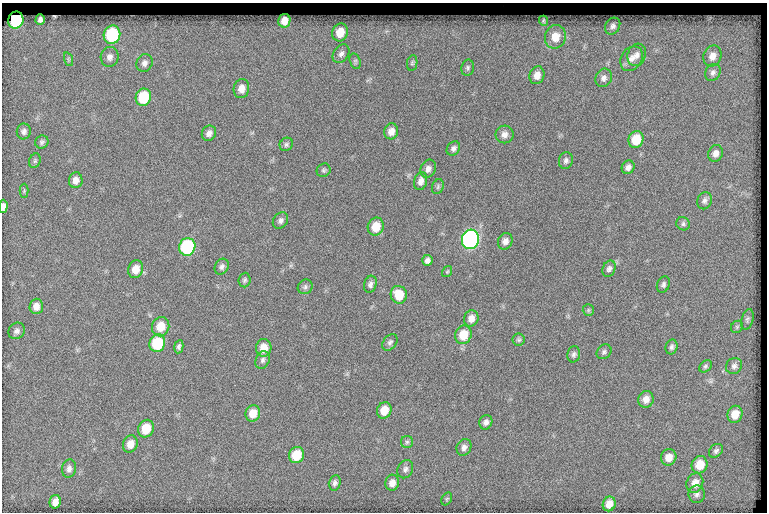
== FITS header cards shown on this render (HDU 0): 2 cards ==
NAXIS1  =                  765
NAXIS2  =                  510

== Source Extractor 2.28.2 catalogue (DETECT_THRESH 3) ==
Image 765 x 510 px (HDU 0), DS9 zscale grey, 1 PNG px = 1 image px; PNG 769 x 514 px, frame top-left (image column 1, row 510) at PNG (2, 3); each listed source drawn as its Kron ellipse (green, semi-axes under 4 px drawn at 4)
Background 193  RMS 7.6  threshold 22.9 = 3 sigma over >= 5 px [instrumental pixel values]
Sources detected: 100; all 100 listed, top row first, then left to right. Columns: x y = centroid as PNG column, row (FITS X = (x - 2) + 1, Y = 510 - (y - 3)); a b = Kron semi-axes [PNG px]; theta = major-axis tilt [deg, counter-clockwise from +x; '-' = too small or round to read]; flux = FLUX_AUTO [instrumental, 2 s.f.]
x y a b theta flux
16 20 8 7 - 45000
40 20 5 4 - 1800
284 21 7 6 - 5100
544 21 5 4 - 720
613 26 9 7 56 2000
340 32 9 8 - 8200
112 35 9 8 - 38000
555 37 12 10 71 8400
341 54 10 7 54 2400
637 55 11 9 72 3200
712 56 11 9 68 4400
110 57 10 9 - 2900
68 59 7 4 -72 890
631 59 13 10 55 4100
355 61 8 5 -73 1000
144 63 9 7 61 2400
412 63 8 5 79 1100
468 68 8 6 79 1300
713 72 9 7 59 1900
537 75 9 7 69 4200
604 78 9 8 - 2500
241 89 10 7 80 4300
143 97 9 7 72 19000
24 131 8 7 - 1800
391 131 8 7 - 3800
209 133 8 7 - 2400
504 134 9 9 - 2800
636 139 8 7 - 12000
42 142 7 6 - 1200
286 144 7 6 - 1100
453 148 8 6 53 1700
716 153 8 7 - 2800
566 160 8 7 - 1700
35 161 7 5 69 1100
628 167 7 6 - 2200
428 169 9 7 64 2600
324 170 7 6 - 1100
76 180 8 7 - 3100
421 181 9 6 75 2800
438 187 8 5 71 920
24 191 7 4 90 670
704 201 9 7 67 1800
3 206 7 3 87 2200
280 221 9 7 54 1800
683 224 7 6 - 1200
376 227 9 8 - 8700
470 239 10 8 75 170000
505 241 8 7 - 2600
187 247 9 8 - 51000
427 260 5 5 - 1800
222 267 8 6 61 1700
136 269 9 7 72 5700
609 269 8 6 66 1600
447 272 6 4 54 640
245 280 7 6 - 1100
370 284 8 6 73 1900
663 285 8 6 69 1500
305 287 8 7 - 1300
399 295 9 8 - 9800
36 306 7 6 - 3900
588 310 6 5 - 830
471 318 8 7 - 3700
747 319 10 6 74 1200
161 327 10 8 72 8200
737 327 6 5 - 850
17 331 9 8 - 2000
463 335 9 8 - 10000
519 340 6 6 - 1000
390 342 9 6 53 1600
157 343 9 8 - 25000
179 347 6 4 81 1200
671 347 7 6 - 1500
264 348 9 7 85 6500
604 352 8 6 43 1300
574 354 8 6 78 1400
263 360 9 7 68 1700
705 366 7 5 40 1000
734 366 8 7 - 1900
646 399 8 7 - 3600
384 410 8 7 - 7400
253 413 8 7 - 6900
735 414 9 7 68 6800
486 422 7 6 - 2000
146 429 9 7 65 11000
407 442 6 6 - 1100
130 444 9 7 71 4900
464 447 9 7 64 2200
716 451 8 6 44 1500
296 455 8 7 - 12000
669 457 8 7 - 5100
700 465 9 8 - 9300
69 468 9 7 81 2000
405 469 9 7 66 1900
335 483 7 6 - 1600
392 483 8 7 - 3600
695 483 10 8 70 5000
697 494 8 8 - 1900
447 499 7 5 58 780
55 502 7 5 77 3600
609 504 7 6 - 5000
At the frame edge (FLAGS 8, measured only in part): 1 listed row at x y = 3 206